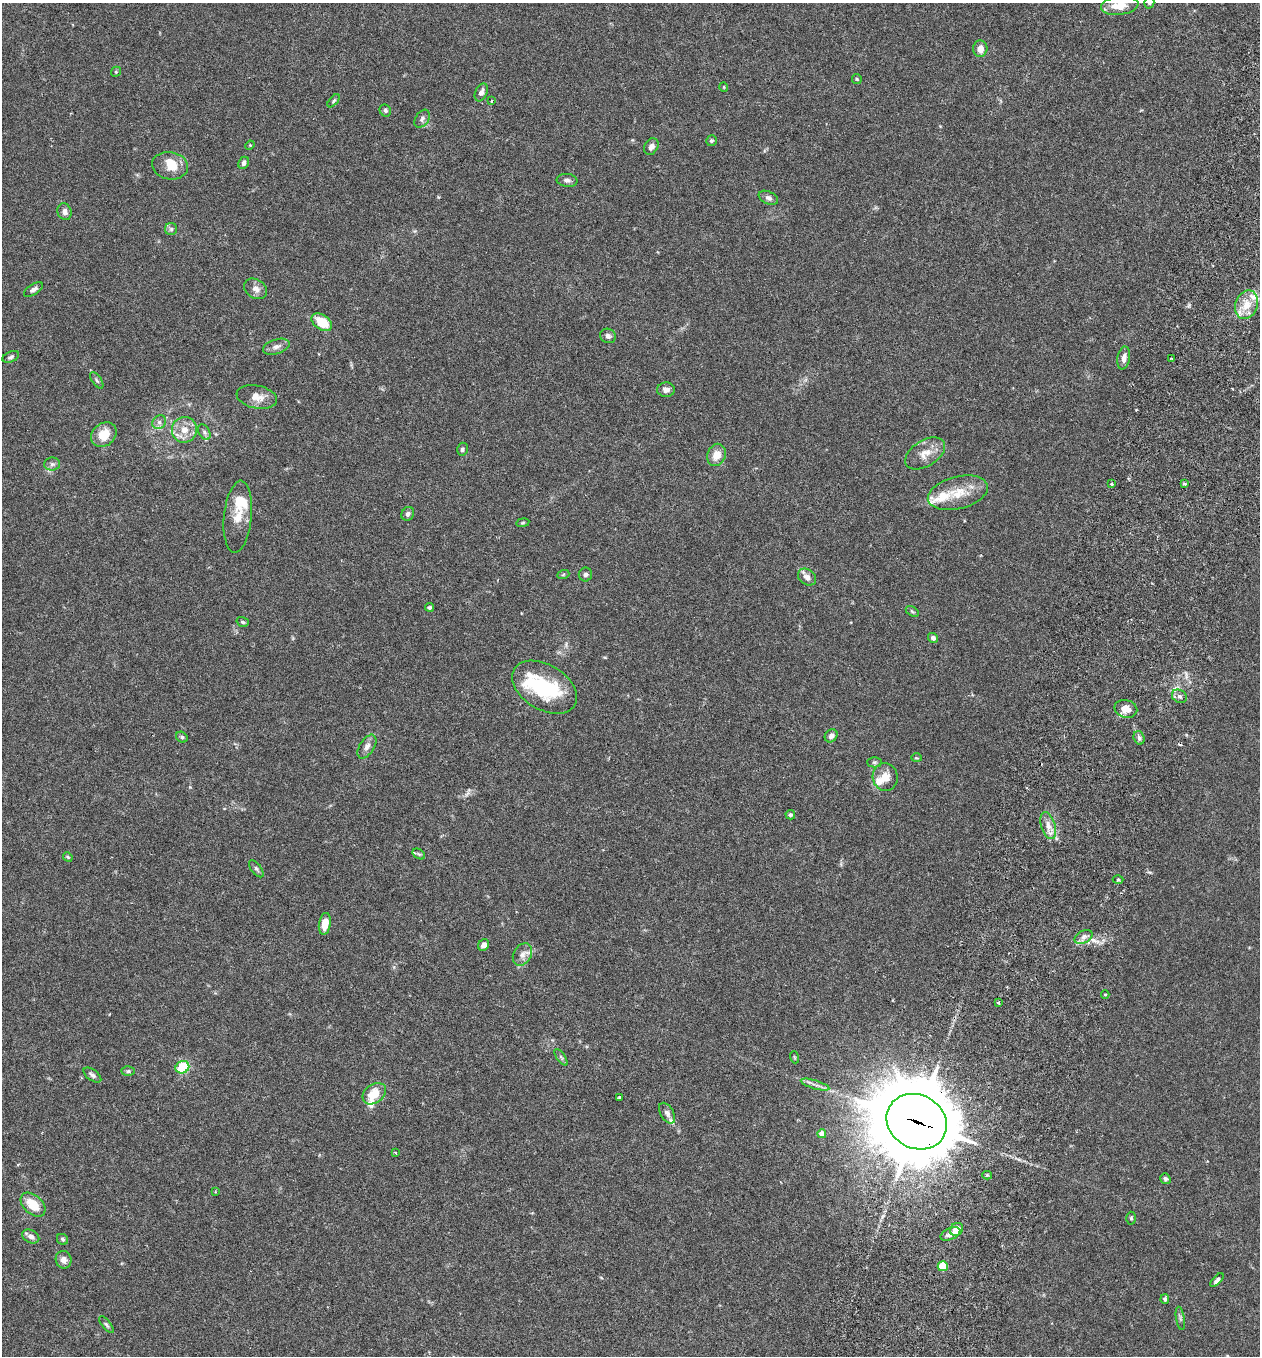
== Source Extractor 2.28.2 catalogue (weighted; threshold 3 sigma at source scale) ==
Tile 10 of 4 x 4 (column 2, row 3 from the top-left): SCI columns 1451-2708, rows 1383-2736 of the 5546 x 5470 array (HDU 1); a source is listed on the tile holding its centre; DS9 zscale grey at full resolution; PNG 1262 x 1358 px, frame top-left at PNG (2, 3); each listed source drawn as its Kron ellipse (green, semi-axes under 4 px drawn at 4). Shown black and unused: <1% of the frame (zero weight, under 3 of 6 exposures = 3% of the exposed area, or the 3 px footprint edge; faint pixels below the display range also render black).
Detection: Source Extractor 2.28.2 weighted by HDU 2 'WHT'; one run over the whole footprint, this tile lists its part. Background 0.0169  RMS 0.002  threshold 0.00799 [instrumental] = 3 sigma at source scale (4.09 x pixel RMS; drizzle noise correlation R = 1.36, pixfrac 0.8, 0.05/0.05 arcsec/px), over >= 5 px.
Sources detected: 114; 1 inside a brighter object's white glare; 1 cosmic-ray / hot-pixel residue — neither listed nor drawn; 10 inside a brighter listed object's ellipse — not listed separately; the other 102 listed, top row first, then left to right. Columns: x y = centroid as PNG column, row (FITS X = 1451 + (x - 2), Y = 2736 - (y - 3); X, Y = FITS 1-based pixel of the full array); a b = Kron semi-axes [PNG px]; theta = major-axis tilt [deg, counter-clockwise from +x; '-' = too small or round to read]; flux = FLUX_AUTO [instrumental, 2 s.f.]
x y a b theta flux
1149 3 6 5 - 0.31
1120 5 19 9 7 2.9
980 49 8 7 - 1.4
116 72 5 4 - 0.25
857 79 5 5 - 0.23
724 87 5 3 - 0.14
481 92 9 5 66 0.73
334 101 8 4 50 0.29
491 101 4 2 - 0.13
385 111 6 5 - 0.41
422 119 10 6 55 0.57
711 141 6 5 - 0.32
250 145 5 4 - 0.17
651 147 9 6 59 0.87
244 163 6 5 - 0.54
170 166 18 13 -10 3.4
567 180 10 6 -7 0.64
768 198 10 6 -24 0.64
65 212 8 7 - 0.81
171 229 6 6 - 0.43
33 289 11 5 32 0.63
256 289 12 9 -34 1.1
1247 305 15 11 69 3
322 322 11 7 -36 4.7
608 336 8 7 - 0.63
276 347 14 7 17 0.98
11 357 9 5 22 0.43
1124 358 11 6 80 1
1172 359 4 2 - 0.23
97 380 9 4 -54 0.39
666 390 9 7 3 1
257 397 20 11 -11 2.1
159 422 7 6 - 0.59
184 430 13 12 - 2.4
204 432 8 5 -62 0.49
104 435 14 11 41 3.4
462 449 6 5 - 0.41
925 453 22 13 32 2.5
716 455 11 9 68 2.3
52 464 8 6 1 0.55
1112 484 3 3 - 0.43
1184 484 3 3 - 0.71
958 493 30 16 14 4.9
408 514 7 6 - 0.49
238 517 36 14 84 3.6
523 523 6 3 9 0.2
563 575 6 4 20 0.2
585 575 7 6 - 0.45
807 577 10 7 -37 1.2
429 607 4 4 - 0.29
912 611 7 4 -30 0.27
243 622 6 4 -17 0.31
933 638 5 5 - 0.65
545 687 35 22 -31 13
1179 696 8 6 -30 0.59
1126 709 11 8 -14 2.2
831 736 7 6 - 0.85
182 737 6 5 - 0.37
1139 738 7 5 -71 0.49
367 747 13 7 58 0.99
916 758 5 3 - 0.16
874 762 7 5 0 0.33
885 777 14 12 -76 2.1
790 815 5 4 - 0.37
1048 826 14 7 -73 1.4
419 854 7 4 -33 0.34
68 857 5 4 - 0.22
256 869 10 5 -52 0.41
1118 880 5 3 - 0.21
325 924 11 6 81 2.3
1084 937 9 6 28 0.82
484 945 6 5 - 0.94
522 954 12 9 59 1
1105 995 4 3 - 0.22
998 1003 4 3 - 0.35
561 1057 10 4 -56 0.35
794 1057 6 4 -71 0.21
182 1067 7 6 - 6.8
128 1071 6 5 - 0.33
92 1075 10 5 -36 0.59
815 1085 15 2 -17 0.67
374 1094 13 9 38 3.5
619 1098 4 3 - 0.21
667 1113 11 6 -59 0.77
917 1122 31 26 -29 2300
822 1134 4 4 - 2
395 1153 4 3 - 0.24
987 1175 5 4 - 0.27
1165 1179 6 5 - 0.42
215 1192 3 3 - 0.14
33 1205 14 9 -43 3.9
1131 1218 6 4 -89 0.29
957 1229 7 6 - 3.2
950 1234 10 6 23 0.95
31 1236 9 6 -28 0.92
62 1239 6 5 - 0.37
63 1260 9 8 - 0.97
943 1266 5 5 - 6.9
1217 1280 8 4 46 0.57
1165 1299 5 4 - 0.38
1180 1318 12 3 -80 0.42
106 1325 10 4 -50 0.37
Overlapping masked pixels (flux is a lower limit): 1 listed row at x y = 917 1122
Isophote crosses this tile's border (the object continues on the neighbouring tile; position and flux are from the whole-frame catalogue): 2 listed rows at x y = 1149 3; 1120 5